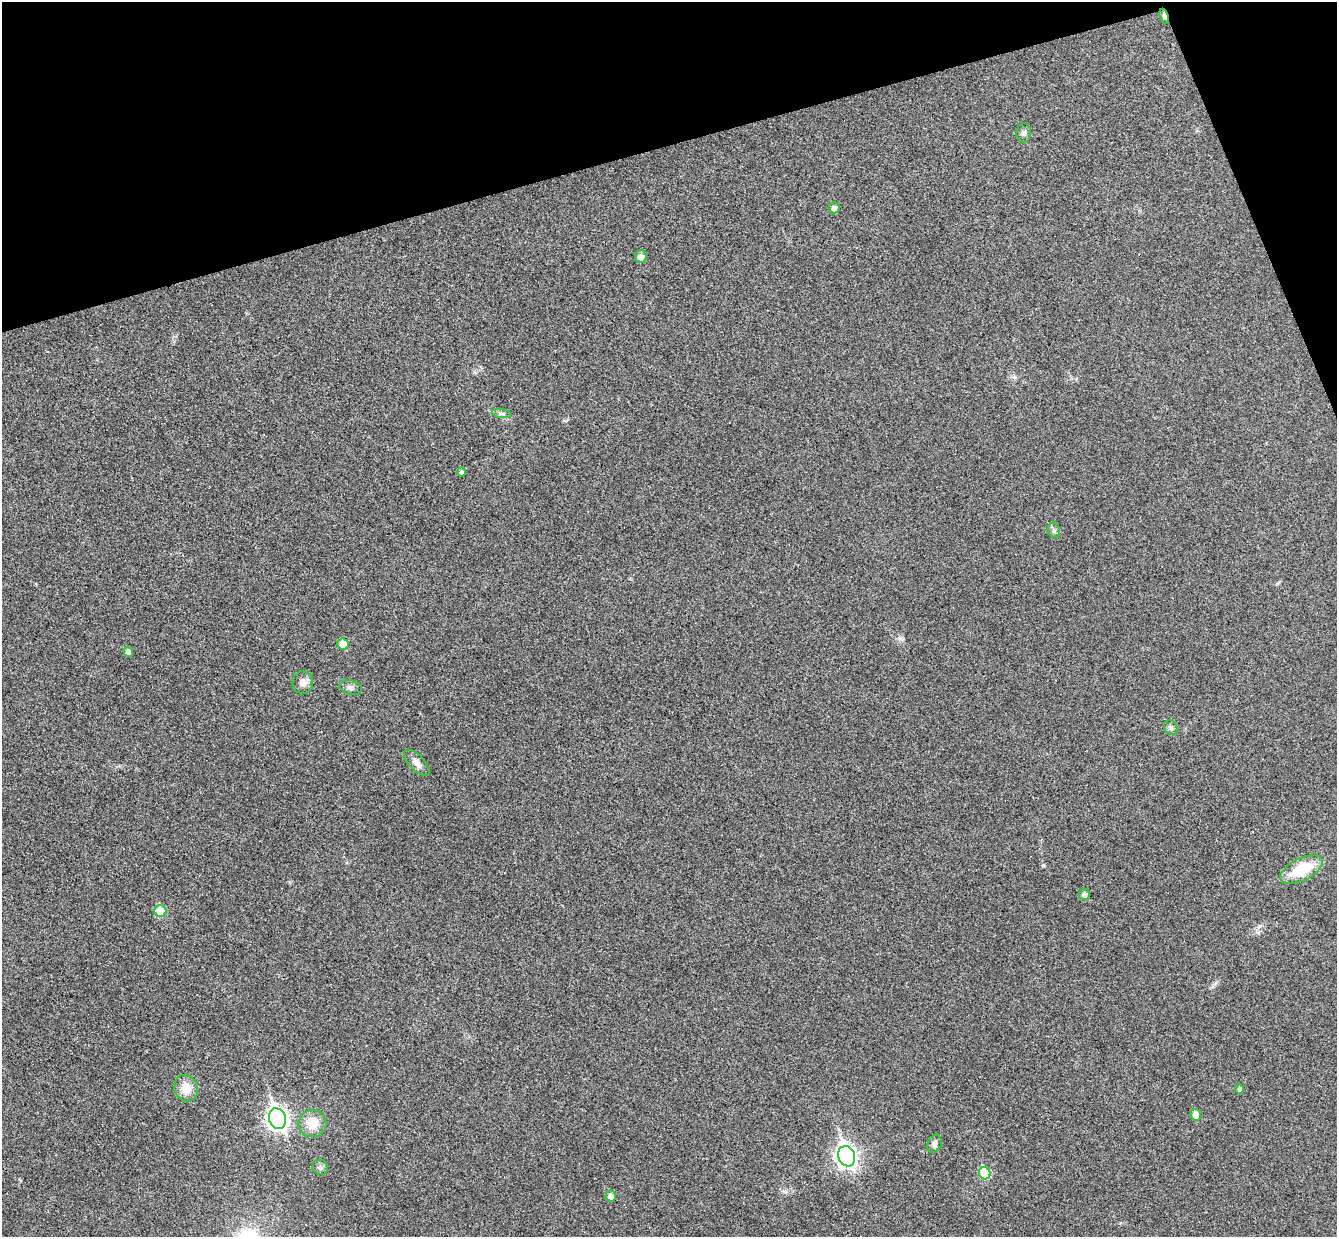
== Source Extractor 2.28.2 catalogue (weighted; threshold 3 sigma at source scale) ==
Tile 3 of 4 x 4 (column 3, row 1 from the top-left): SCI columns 2725-4059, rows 3876-5110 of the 5452 x 5404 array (HDU 1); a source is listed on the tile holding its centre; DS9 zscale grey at full resolution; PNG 1339 x 1239 px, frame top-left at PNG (2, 2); each listed source drawn as its Kron ellipse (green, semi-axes under 4 px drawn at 4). Shown black and unused: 14% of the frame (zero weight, under 3 of 4 exposures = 6% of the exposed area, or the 3 px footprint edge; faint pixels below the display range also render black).
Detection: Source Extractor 2.28.2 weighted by HDU 2 'WHT'; one run over the whole footprint, this tile lists its part. Background 0.0357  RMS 0.0062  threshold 0.0277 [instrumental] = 3 sigma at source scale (4.5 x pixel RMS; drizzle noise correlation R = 1.50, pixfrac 1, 0.05/0.05 arcsec/px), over >= 5 px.
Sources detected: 26; all 26 listed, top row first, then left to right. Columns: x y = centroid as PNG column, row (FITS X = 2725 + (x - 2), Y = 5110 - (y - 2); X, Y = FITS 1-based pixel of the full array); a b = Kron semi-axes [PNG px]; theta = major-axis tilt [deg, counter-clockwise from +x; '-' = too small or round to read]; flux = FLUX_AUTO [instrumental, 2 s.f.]
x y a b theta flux
1164 16 8 4 -71 5.2
1024 133 9 7 87 2
834 208 5 5 - 3.2
641 257 6 6 - 4.1
501 414 9 4 -8 1.6
461 472 5 4 - 1.4
1054 530 8 6 -70 1.6
343 644 5 5 - 9.4
128 652 5 5 - 2.9
303 682 11 10 - 4.1
351 687 11 7 -16 2.6
1171 728 8 6 -55 1.6
417 763 17 7 -47 4.4
1301 869 23 11 26 26
1084 894 6 5 - 2.5
160 911 6 6 - 20
186 1088 13 11 -67 9
1240 1089 4 4 - 1.7
1196 1115 5 5 - 6.1
278 1119 10 8 -70 350
312 1123 14 13 - 11
935 1144 9 7 71 2.9
847 1156 10 8 -70 330
320 1167 8 7 - 1.9
985 1173 6 5 - 26
611 1196 5 5 - 3.5
Overlapping masked pixels (flux is a lower limit): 1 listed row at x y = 1164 16
Unlisted compact peaks at least as high as the median listed source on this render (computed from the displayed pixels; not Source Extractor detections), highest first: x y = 1043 865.